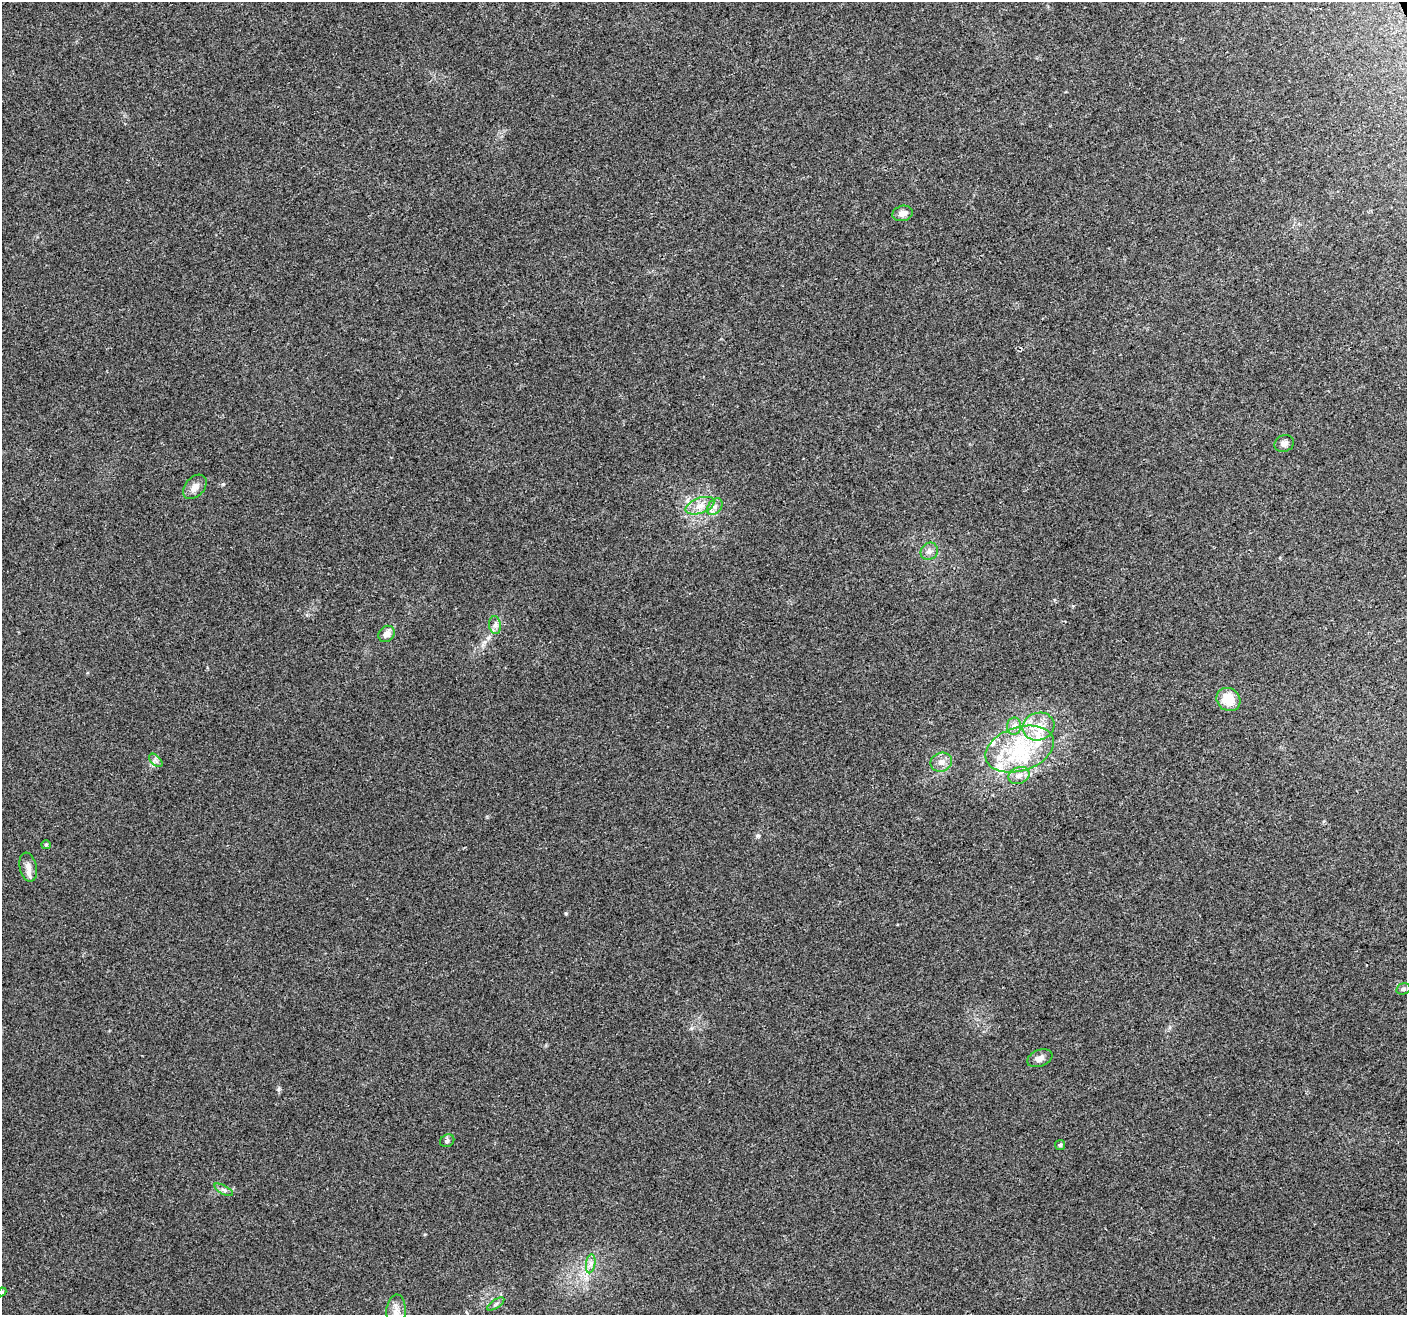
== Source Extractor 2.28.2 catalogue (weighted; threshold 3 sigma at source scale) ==
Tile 10 of 4 x 4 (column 2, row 3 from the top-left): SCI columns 1406-2810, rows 1400-2712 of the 5624 x 5482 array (HDU 1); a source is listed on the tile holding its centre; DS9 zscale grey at full resolution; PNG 1409 x 1317 px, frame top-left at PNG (2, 2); each listed source drawn as its Kron ellipse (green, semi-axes under 4 px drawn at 4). Shown black and unused: <1% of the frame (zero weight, under 3 of 4 exposures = <1% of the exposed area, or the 3 px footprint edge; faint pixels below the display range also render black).
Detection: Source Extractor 2.28.2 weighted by HDU 2 'WHT'; one run over the whole footprint, this tile lists its part. Background 0.0295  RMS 0.0046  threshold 0.0208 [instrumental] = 3 sigma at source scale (4.5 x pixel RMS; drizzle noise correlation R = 1.50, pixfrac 1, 0.0396/0.0396 arcsec/px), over >= 5 px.
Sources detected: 32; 6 inside a brighter listed object's ellipse — not listed separately; the other 26 listed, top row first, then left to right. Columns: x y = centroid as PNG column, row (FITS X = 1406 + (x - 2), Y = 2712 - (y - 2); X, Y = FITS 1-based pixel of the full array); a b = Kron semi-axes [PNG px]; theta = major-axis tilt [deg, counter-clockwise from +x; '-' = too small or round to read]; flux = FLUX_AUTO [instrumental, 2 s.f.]
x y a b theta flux
903 213 10 7 12 2.7
1284 443 10 8 23 2.2
195 487 14 9 49 3.4
700 506 15 7 20 4.2
715 507 9 6 50 1.9
929 551 9 8 - 2.1
495 625 9 6 -83 1.7
387 634 9 7 48 2.6
1228 699 12 11 - 10
1014 726 9 7 88 2
1038 726 16 13 18 8.1
1020 749 35 22 17 30
156 760 8 5 -45 1.2
941 762 11 9 21 3.3
1019 775 11 8 23 3
46 845 5 4 - 0.54
28 867 15 8 -78 3.4
1403 989 7 5 15 0.91
1040 1058 13 8 21 2.7
447 1141 7 6 - 1.2
1060 1145 5 5 - 0.77
224 1190 10 3 -29 1
591 1264 9 4 81 1.7
2 1292 4 4 - 0.52
496 1304 10 4 34 0.97
396 1311 16 9 85 3.8
Isophote crosses this tile's border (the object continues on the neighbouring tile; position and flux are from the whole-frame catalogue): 1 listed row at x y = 2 1292
Unlisted compact peaks at least as high as the median listed source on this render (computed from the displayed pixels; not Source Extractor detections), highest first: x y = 758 836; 279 1089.